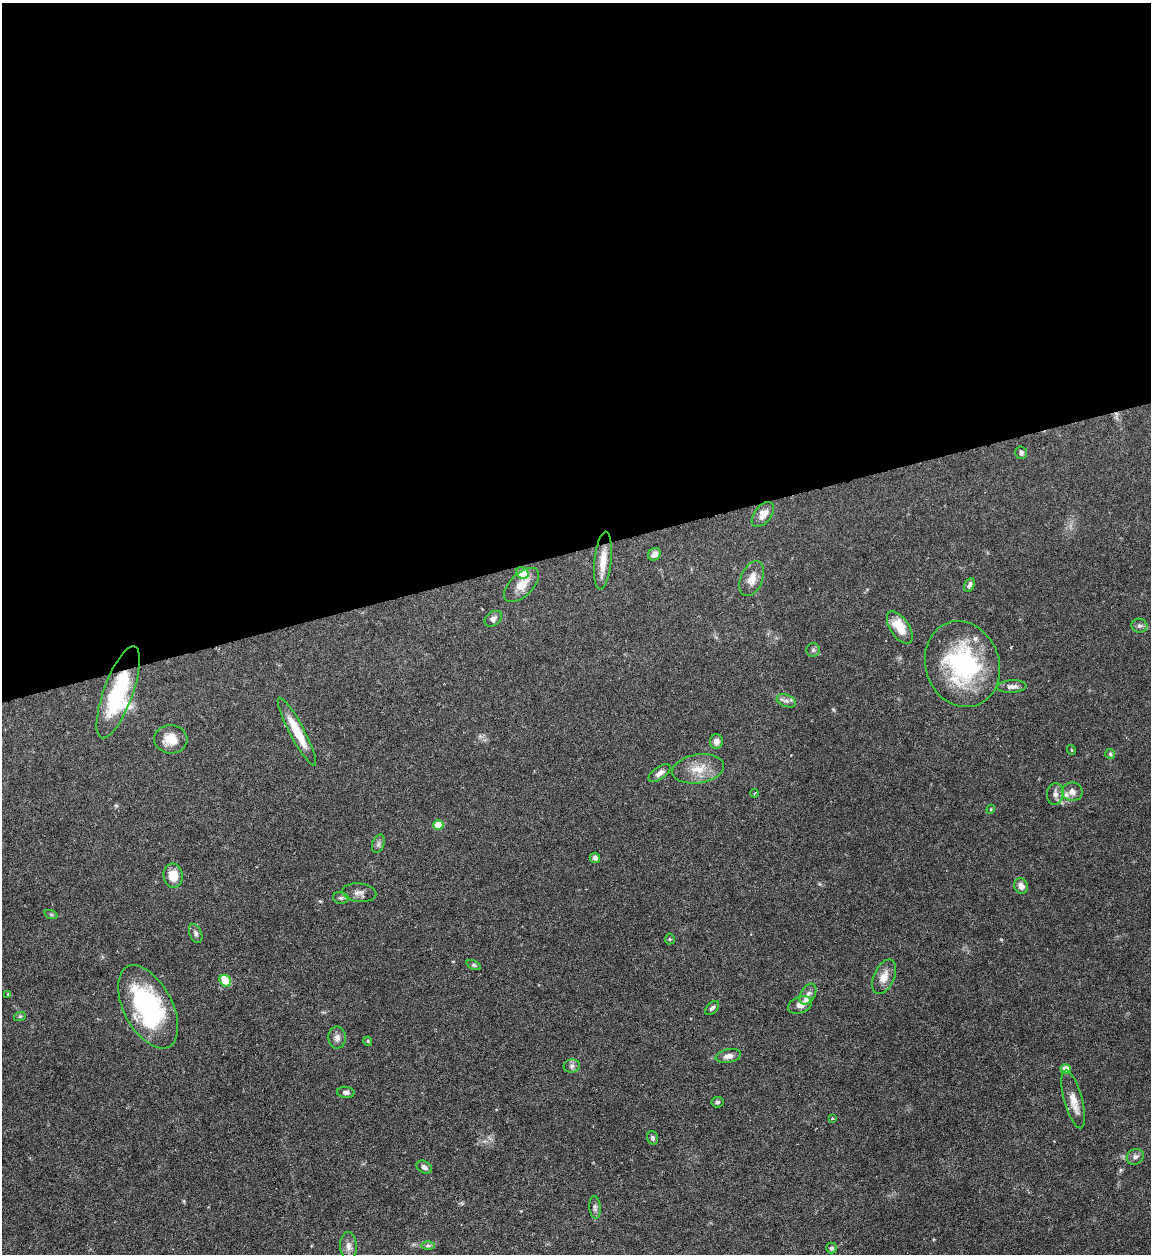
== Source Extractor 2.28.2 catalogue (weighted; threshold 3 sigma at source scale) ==
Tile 2 of 4 x 4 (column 2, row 1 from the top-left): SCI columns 1407-2555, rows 3758-5009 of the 4992 x 5009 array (HDU 1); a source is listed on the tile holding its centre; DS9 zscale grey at full resolution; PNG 1153 x 1256 px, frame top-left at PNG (2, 3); each listed source drawn as its Kron ellipse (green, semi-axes under 4 px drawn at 4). Shown black and unused: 44% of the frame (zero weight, under 4 of 7 exposures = <1% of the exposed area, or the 3 px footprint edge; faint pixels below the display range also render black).
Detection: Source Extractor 2.28.2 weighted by HDU 2 'WHT'; one run over the whole footprint, this tile lists its part. Background 0.0565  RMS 0.0027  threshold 0.0112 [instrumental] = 3 sigma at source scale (4.09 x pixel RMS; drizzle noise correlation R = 1.36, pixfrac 0.8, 0.05/0.05 arcsec/px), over >= 5 px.
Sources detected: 65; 3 inside a brighter listed object's ellipse — not listed separately; the other 62 listed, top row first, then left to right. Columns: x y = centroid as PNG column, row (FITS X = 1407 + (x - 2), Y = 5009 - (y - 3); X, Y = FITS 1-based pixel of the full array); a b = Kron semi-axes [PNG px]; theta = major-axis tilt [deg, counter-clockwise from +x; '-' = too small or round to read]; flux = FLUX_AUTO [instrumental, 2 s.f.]
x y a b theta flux
1021 453 6 6 - 0.75
763 514 14 8 50 2.3
654 554 7 6 - 1.5
603 561 29 8 84 4.1
522 573 6 5 - 4.9
752 579 18 11 68 2.7
522 585 21 11 43 3.5
969 585 7 4 62 0.74
493 619 9 6 36 0.94
1139 626 8 7 - 0.72
900 628 18 9 -57 5.9
813 650 7 6 - 0.54
962 664 44 37 -71 32
1012 687 15 6 3 1.5
118 692 49 14 70 21
786 701 10 6 -21 0.96
297 732 38 7 -62 6.6
171 739 16 14 -5 4.1
716 742 7 6 - 1.2
1072 750 5 3 - 0.2
1110 754 5 5 - 0.35
698 769 26 14 9 5
660 773 13 6 36 1.2
1072 792 10 9 - 1.5
755 793 4 2 - 0.21
1055 794 11 8 84 1.3
991 809 4 3 - 0.24
438 825 5 5 - 5.7
378 844 9 6 71 0.76
595 858 5 5 - 0.71
173 876 12 9 -85 3.9
1021 886 8 6 -68 1.3
359 893 17 9 -6 1.5
341 898 8 6 -14 0.67
51 915 7 4 -19 0.35
196 933 10 6 -67 0.71
670 939 5 5 - 0.32
474 965 8 4 -25 0.44
884 977 18 10 65 2.8
225 981 6 5 - 8.6
8 994 4 4 - 0.24
808 994 11 7 57 1.2
800 1005 12 8 20 1.8
148 1007 45 24 -62 32
712 1008 8 5 44 0.66
20 1016 6 4 18 0.3
337 1038 11 8 -89 1.2
368 1041 4 4 - 0.32
728 1056 13 6 13 1.4
572 1066 8 6 3 0.82
1066 1069 5 5 - 3.5
346 1092 9 5 -6 0.79
1073 1099 30 9 -74 3.1
717 1102 6 5 - 0.48
832 1119 4 3 - 0.38
652 1138 7 5 -71 0.62
1135 1157 9 7 27 0.94
424 1167 8 6 -29 1
595 1207 11 5 -86 0.8
348 1246 14 8 -87 1.7
428 1246 6 4 0 0.46
831 1248 5 5 - 0.6
Overlapping masked pixels (flux is a lower limit): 1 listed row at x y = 118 692